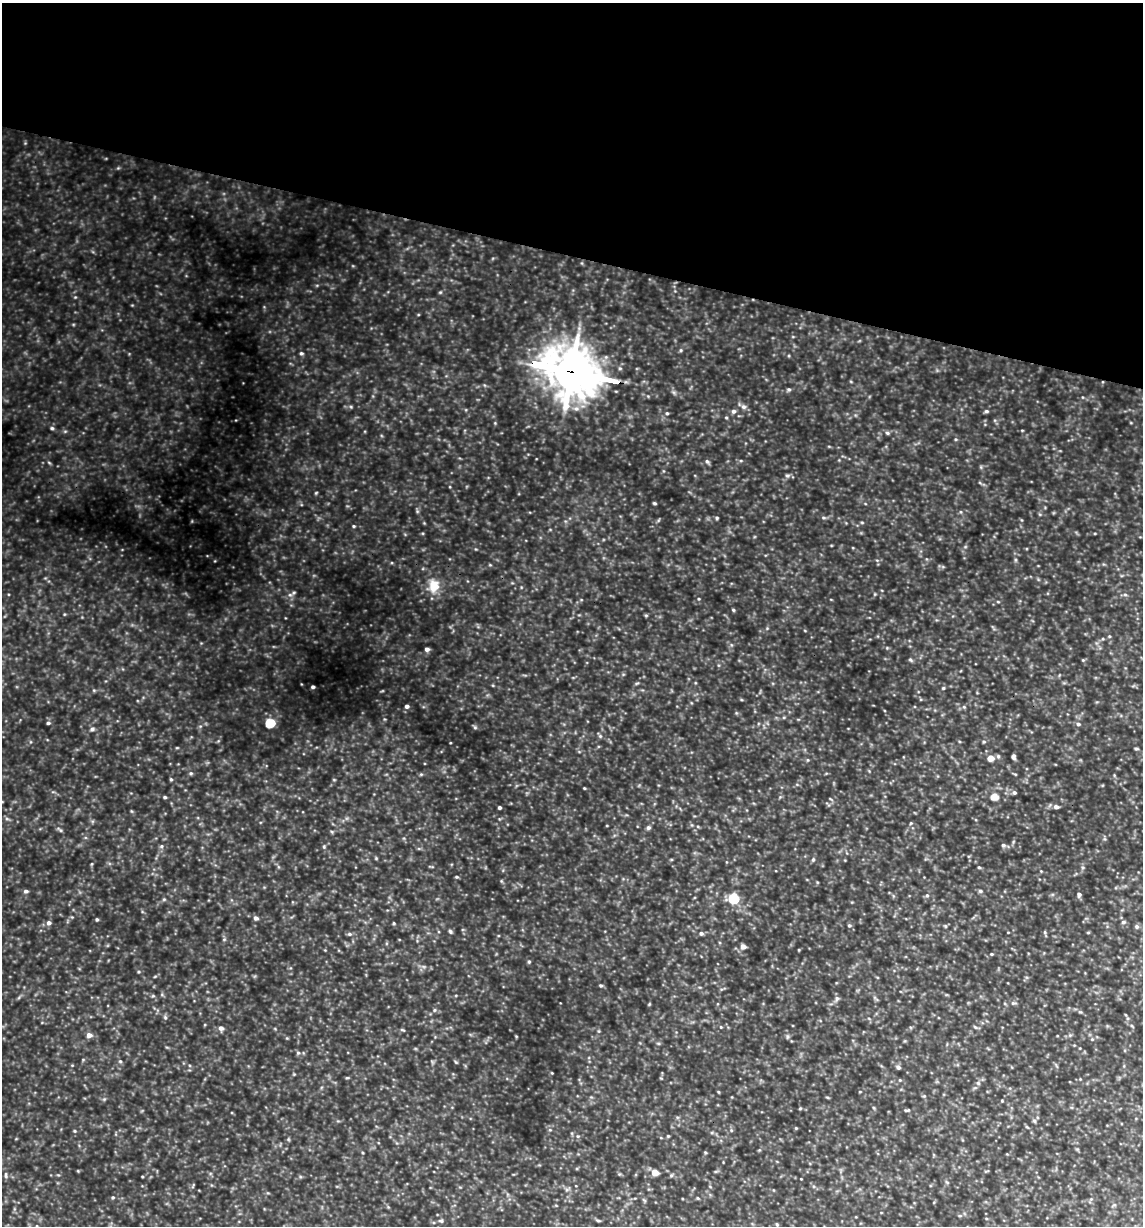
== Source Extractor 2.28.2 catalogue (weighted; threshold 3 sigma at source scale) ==
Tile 2 of 4 x 4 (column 2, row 1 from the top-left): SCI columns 1259-2399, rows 3675-4898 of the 4916 x 4899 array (HDU 1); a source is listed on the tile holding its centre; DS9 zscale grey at full resolution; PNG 1145 x 1228 px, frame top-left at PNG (2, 3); no overlay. Shown black and unused: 21% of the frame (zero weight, under 3 of 4 exposures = <1% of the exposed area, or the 3 px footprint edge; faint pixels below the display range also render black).
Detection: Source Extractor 2.28.2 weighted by HDU 2 'WHT'; one run over the whole footprint, this tile lists its part. Background 0.424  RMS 0.053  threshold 0.239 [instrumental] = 3 sigma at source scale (4.5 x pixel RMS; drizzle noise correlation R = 1.50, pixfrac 1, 0.05/0.05 arcsec/px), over >= 5 px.
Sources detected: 158; all 158 listed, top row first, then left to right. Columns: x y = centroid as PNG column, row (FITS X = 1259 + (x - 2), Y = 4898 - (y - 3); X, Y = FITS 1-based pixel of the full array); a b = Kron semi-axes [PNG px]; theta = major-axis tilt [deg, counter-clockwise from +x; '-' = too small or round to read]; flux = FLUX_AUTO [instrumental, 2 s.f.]
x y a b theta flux
118 168 5 4 - 5.7
75 297 4 4 - 4.7
681 350 5 4 - 6.8
301 353 5 4 - 9
572 372 63 14 -13 21000
789 389 5 5 - 8.5
351 407 5 4 - 6
744 407 8 7 - 17
576 408 9 8 - 29
734 411 6 5 - 14
986 411 6 4 -12 8.8
667 413 4 4 - 6.6
726 417 4 4 - 5.5
495 423 4 4 - 4.5
52 428 5 5 - 8.2
1022 430 5 3 - 4.1
887 433 6 5 - 9.5
707 461 7 5 -49 10
741 461 5 3 - 6
787 476 8 5 5 11
316 493 5 3 - 5
654 503 4 3 - 7
417 511 6 4 -48 7.4
961 512 5 3 - 5.1
717 518 4 4 - 6.3
823 518 7 4 -1 8.9
862 522 5 3 - 5.1
354 526 4 4 - 5.5
1015 560 6 4 -90 7.5
490 565 5 3 - 5
433 586 18 14 82 95
294 593 9 5 29 13
875 594 5 3 - 5.1
1125 594 6 4 -1 8.5
699 599 4 4 - 5.2
998 602 5 3 - 5
733 610 4 3 - 6.4
1109 636 5 4 - 5.1
427 649 5 4 - 19
911 660 7 4 -28 7.9
1083 660 4 4 - 5.1
637 683 6 3 18 6.4
313 687 4 3 - 11
943 688 5 4 - 6.5
94 690 6 3 17 6
407 706 4 4 - 15
964 707 5 4 - 6.2
48 723 5 4 - 10
270 723 5 5 - 300
1078 724 6 5 - 13
475 727 6 5 - 7.4
92 729 6 5 - 11
600 736 7 4 -45 8.7
984 742 5 4 - 6.5
1136 749 5 4 - 7.7
998 756 6 5 - 8.6
1014 757 6 4 -82 13
991 758 5 5 - 60
808 760 5 3 - 5
191 773 6 5 - 8.5
421 774 5 5 - 6.3
1015 774 5 3 - 4.8
171 779 5 4 - 7.1
334 780 5 3 - 4.2
584 788 3 3 - 4.7
1014 793 5 5 - 11
165 797 4 3 - 8.1
994 797 5 5 - 97
1056 807 5 5 - 22
499 808 3 3 - 12
131 811 6 3 -70 5.7
7 819 6 4 -2 9.3
911 823 5 4 - 4.9
648 828 5 5 - 12
60 830 10 4 -44 11
1003 845 6 5 - 9.9
161 846 6 5 - 10
324 847 5 4 - 7.1
376 858 5 4 - 5.3
813 859 6 4 63 8.6
91 864 5 3 - 5.1
979 867 4 4 - 5.9
456 877 4 3 - 6.8
501 881 6 3 -71 5.5
26 891 5 5 - 12
980 891 5 5 - 9
1079 894 6 5 - 15
927 895 5 5 - 8.6
733 898 6 5 - 340
164 899 5 5 - 6.7
256 918 6 5 - 15
97 919 4 4 - 7.5
1123 922 6 5 - 11
49 923 6 5 - 17
394 923 4 4 - 5.2
849 925 6 5 - 8.8
1137 927 7 6 - 13
450 931 6 5 - 9.1
1045 932 7 3 -82 7.1
1088 932 5 3 - 4.7
701 933 6 5 - 13
349 934 6 5 - 11
224 939 5 4 - 5.6
743 946 5 5 - 30
991 954 4 3 - 5.3
529 962 5 4 - 7.1
139 972 4 4 - 5.6
601 985 5 4 - 7.4
153 996 6 4 -18 7.1
837 998 8 6 77 13
1013 1003 7 5 1 11
649 1004 4 3 - 4.7
434 1010 5 5 - 7.9
165 1017 6 5 - 9.8
721 1027 4 3 - 4.6
975 1027 7 4 -28 8.2
221 1028 6 5 - 20
403 1030 6 3 -25 6.6
89 1035 6 5 - 27
516 1036 4 3 - 3.9
787 1037 7 4 90 8.6
287 1038 4 4 - 4.6
1092 1039 4 4 - 6.1
298 1053 6 5 - 8.5
83 1060 5 3 - 4.9
120 1061 5 4 - 7
456 1062 6 3 -35 5.9
898 1067 5 5 - 16
552 1073 3 3 - 3.6
347 1078 5 3 - 5.3
900 1080 4 4 - 4.6
978 1083 6 6 - 11
718 1092 5 3 - 4.3
827 1097 5 3 - 4.9
874 1108 5 3 - 5.6
800 1109 5 3 - 4.8
907 1110 8 3 10 8.1
1034 1121 6 5 - 8.4
796 1128 4 4 - 4.8
550 1130 6 3 -18 5.6
731 1130 5 4 - 6.3
74 1131 5 4 - 5.7
578 1136 5 5 - 7.6
668 1136 4 4 - 5.5
661 1138 5 3 - 4.3
705 1152 4 3 - 5.1
655 1172 5 4 - 81
6 1175 9 4 -85 11
671 1175 6 5 - 7.9
947 1182 7 3 -37 6.1
193 1186 9 2 79 6.2
567 1189 7 4 19 9
113 1197 5 5 - 6.7
698 1198 5 4 - 5.4
644 1200 7 3 -45 6.8
441 1221 7 6 - 11
598 1221 7 3 -9 7.7
777 1224 5 4 - 5.5
Overlapping masked pixels (flux is a lower limit): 1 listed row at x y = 572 372
Unlisted compact peaks at least as high as the median listed source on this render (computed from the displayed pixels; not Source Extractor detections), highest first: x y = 646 615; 450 743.